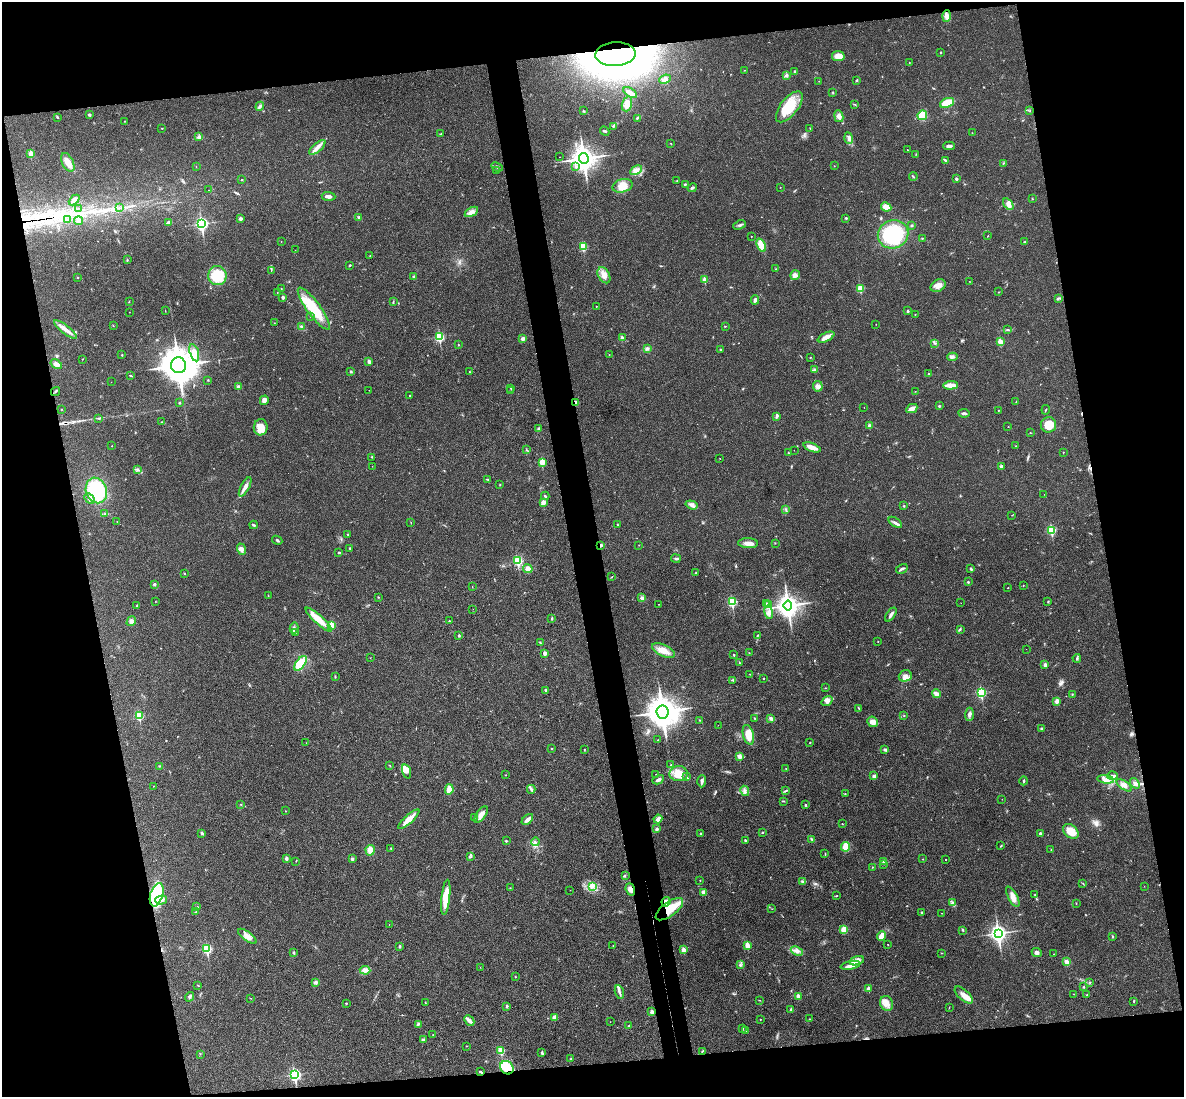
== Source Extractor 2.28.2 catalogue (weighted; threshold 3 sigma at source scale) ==
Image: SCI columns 60-4787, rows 254-4630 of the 4843 x 4777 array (HDU 1 of 3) = the unmasked area's bounding box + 8 px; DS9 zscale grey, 4 x 4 block average (1 PNG px = mean of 4 x 4 image px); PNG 1186 x 1099 px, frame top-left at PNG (2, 2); each listed source drawn as its Kron ellipse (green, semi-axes under 4 px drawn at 4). Shown black and unused: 24% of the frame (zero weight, under 3 of 4 exposures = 6% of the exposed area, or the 3 px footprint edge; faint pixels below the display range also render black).
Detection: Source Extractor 2.28.2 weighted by HDU 2 'WHT'. Background 0.0328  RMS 0.0041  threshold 0.0186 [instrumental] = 3 sigma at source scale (4.5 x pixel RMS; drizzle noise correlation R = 1.50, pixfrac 1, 0.05/0.05 arcsec/px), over >= 5 px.
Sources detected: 471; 2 too faint to see at this stretch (4 x 4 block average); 2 inside a brighter object's white glare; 4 cosmic-ray / hot-pixel residue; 1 long thin detection or spike segment (spike, bleed or trail) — neither listed nor drawn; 1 coinciding with a brighter row at this scale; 13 inside a brighter listed object's ellipse — not listed separately; the other 448 listed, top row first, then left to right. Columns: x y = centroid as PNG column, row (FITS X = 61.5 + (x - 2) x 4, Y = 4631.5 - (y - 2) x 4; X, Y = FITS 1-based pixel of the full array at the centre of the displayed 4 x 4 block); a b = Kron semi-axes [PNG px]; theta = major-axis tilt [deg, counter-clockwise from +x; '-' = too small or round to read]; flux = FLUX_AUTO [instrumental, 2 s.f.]
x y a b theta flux
947 16 6 4 87 13
941 52 2 2 - 1.7
615 54 20 11 4 2400
838 56 6 5 - 21
909 62 2 2 - 0.79
744 70 2 2 - 0.89
795 72 3 3 - 4.1
786 75 3 3 - 4.7
665 79 6 4 23 8.3
856 80 4 2 - 2.1
819 81 2 2 - 0.64
833 92 2 2 - 1.4
630 93 8 3 -32 14
947 103 7 4 22 40
627 104 8 5 73 20
855 104 3 2 - 1.6
260 106 4 3 - 5
789 107 18 8 52 75
584 111 3 2 - 1.9
1030 111 2 2 - 0.95
89 115 3 3 - 2.8
922 115 5 4 - 44
839 116 6 4 -81 10
57 117 3 2 - 2.1
637 118 3 2 - 2.5
124 121 2 2 - 1.5
613 126 3 3 - 3.1
162 128 2 2 - 1.2
810 128 2 2 - 0.86
605 131 5 2 - 2
972 133 2 2 - 0.82
441 134 2 2 - 0.99
199 137 4 4 - 5.3
849 138 6 3 -71 6.8
671 143 2 2 - 0.81
949 146 5 3 - 6.5
317 147 10 4 41 14
907 150 2 2 - 1
31 154 2 2 - 49
916 154 2 2 - 0.73
559 157 2 2 - 0.49
584 158 5 5 - 2200
946 160 2 2 - 1.9
68 162 10 5 -64 19
1003 163 3 2 - 1.6
196 166 2 2 - 0.58
834 166 2 2 - 0.7
497 167 6 2 -25 4.2
576 167 2 2 - 3.1
496 170 2 2 - 0.91
636 170 6 3 27 9.3
913 176 4 2 - 2.3
956 179 2 2 - 11
241 180 2 2 - 0.95
677 181 2 2 - 0.78
685 184 3 2 - 2
622 186 10 6 14 22
780 187 2 2 - 0.72
692 188 5 2 - 4.5
208 190 2 2 - 0.73
328 196 7 3 -5 10
1033 199 2 2 - 1.3
74 200 6 3 43 12
1008 204 7 4 -56 12
886 207 5 4 - 21
78 208 2 2 - 0.51
119 208 2 2 - 0.87
471 212 7 4 29 10
358 217 3 3 - 2.8
846 218 2 2 - 2.9
68 219 2 2 - 1.2
240 219 3 2 - 7.6
78 221 4 4 - 5.2
168 223 4 2 - 8.8
202 224 3 2 - 520
739 225 6 2 21 4.9
912 225 3 2 - 2.5
893 234 15 14 - 190
751 236 2 2 - 1.3
988 236 2 2 - 1.1
922 238 3 2 - 1.4
281 241 2 2 - 0.77
1024 242 2 2 - 1.9
761 245 7 4 -65 28
583 246 2 2 - 120
295 250 2 2 - 0.37
370 256 2 2 - 1.1
127 260 3 2 - 1.7
350 265 3 2 - 2.1
776 269 2 2 - 1.6
271 270 2 2 - 1
604 275 8 5 -60 16
795 275 5 4 - 10
217 276 9 9 - 86
414 277 3 3 - 4.4
77 278 2 2 - 1.6
705 280 2 2 - 39
969 281 2 2 - 0.68
938 286 8 6 31 18
281 288 2 2 - 0.61
860 288 2 2 - 82
277 292 2 2 - 1.1
999 292 2 2 - 0.87
283 297 2 2 - 16
1059 298 3 2 - 2.3
755 300 4 3 - 5.6
129 302 2 2 - 0.61
393 302 4 2 - 2.1
596 306 2 2 - 1.6
314 309 25 7 -54 90
165 310 2 2 - 0.59
908 311 2 2 - 3.4
129 312 2 2 - 0.6
915 315 2 2 - 0.82
311 316 2 2 - 1.5
274 323 2 2 - 0.57
876 324 2 2 - 0.95
113 326 2 2 - 0.92
725 326 2 2 - 1.4
302 327 2 2 - 2.1
65 329 14 3 -38 17
1008 329 3 2 - 1.6
440 337 3 2 - 210
826 337 9 3 26 19
622 338 2 2 - 24
523 339 3 2 - 8.6
1000 342 2 2 - 63
935 343 3 2 - 1.4
458 345 3 2 - 1.2
647 348 2 2 - 1.1
721 350 2 2 - 2.8
194 353 9 4 -74 15
609 354 2 2 - 0.59
122 355 2 2 - 2.6
810 357 2 2 - 1.3
952 357 5 3 - 4.7
83 359 2 2 - 0.68
369 362 2 2 - 21
56 364 6 4 -33 11
179 365 8 7 - 5400
814 369 3 2 - 2.5
351 371 3 2 - 2.6
470 372 2 2 - 0.96
928 374 2 2 - 5.6
131 376 3 2 - 1.7
208 380 2 2 - 1.1
111 382 2 2 - 0.41
950 385 7 2 3 31
818 386 5 5 - 8.7
238 387 3 2 - 4.3
511 388 2 2 - 2.8
369 390 2 2 - 0.74
55 391 5 2 - 2.6
511 391 2 2 - 0.93
915 391 2 2 - 0.52
410 396 2 2 - 2
264 400 5 4 - 10
576 402 3 2 - 7.1
1016 402 2 2 - 1.2
179 403 2 2 - 2
939 406 2 2 - 6.5
864 408 2 2 - 0.42
62 409 2 2 - 0.7
912 409 6 3 27 15
998 410 2 2 - 2.1
1046 410 5 2 - 1.7
964 413 5 2 - 6.3
776 416 4 2 - 3.2
99 418 3 2 - 2.4
162 422 2 2 - 0.83
1048 425 7 7 - 36
869 426 3 2 - 7.2
261 427 8 7 - 28
1008 427 2 2 - 0.84
539 429 4 3 - 4.4
1030 432 2 2 - 0.93
112 446 2 2 - 1.3
1016 446 2 2 - 1.1
812 447 9 4 -21 22
526 450 2 2 - 0.95
794 450 2 2 - 0.73
1063 452 2 2 - 2.1
789 453 3 2 - 1.1
372 457 2 2 - 1.1
720 458 2 2 - 0.67
542 462 2 2 - 73
372 466 2 2 - 0.67
1001 466 2 2 - 15
137 470 2 2 - 1.3
488 479 3 2 - 1.8
500 485 2 2 - 0.86
245 487 11 4 62 13
96 490 13 10 -69 150
1044 494 2 2 - 0.45
545 496 4 2 - 3.2
90 499 6 3 -45 6.1
543 502 2 2 - 40
692 505 6 4 -18 8.5
904 506 2 2 - 1.6
786 509 2 2 - 1.4
105 514 4 2 - 2.8
1012 515 2 2 - 0.54
117 522 2 2 - 0.71
411 522 2 2 - 0.82
895 522 8 2 -35 6.7
254 525 4 2 - 3.1
617 525 2 2 - 1.5
1052 530 2 2 - 180
347 534 2 2 - 1.2
277 540 5 2 - 3.2
748 543 10 5 -1 16
775 543 2 2 - 0.74
601 545 3 2 - 4.2
639 545 2 2 - 1.2
350 548 2 2 - 2.1
241 549 6 4 -70 8.8
339 552 3 2 - 2.6
676 558 5 3 - 4
518 561 2 2 - 190
528 569 5 4 - 10
902 569 6 2 31 4.5
971 569 4 2 - 3
696 573 2 2 - 2.4
184 574 2 2 - 1.2
611 577 3 2 - 1.3
968 582 2 2 - 5.3
154 584 3 3 - 3
1023 585 2 2 - 1.4
472 586 2 2 - 0.55
1008 588 2 2 - 1.2
268 595 3 2 - 1.1
378 597 2 2 - 1.5
642 598 4 3 - 5.7
155 601 2 2 - 0.67
1048 601 3 2 - 1.5
732 602 3 2 - 220
766 603 2 2 - 2.2
961 603 2 2 - 0.6
659 604 2 2 - 0.81
769 604 2 2 - 0.74
137 606 3 2 - 2
788 606 5 4 - 1800
473 609 2 2 - 0.59
769 612 7 3 -79 8.9
891 615 8 2 55 7.1
552 618 4 2 - 2.1
319 620 17 4 -42 41
131 621 5 3 - 7.1
449 621 2 2 - 2.9
331 625 2 2 - 73
294 628 5 3 - 4.9
960 629 3 2 - 2
295 633 2 2 - 0.66
459 635 2 2 - 2.9
758 635 2 2 - 1.3
878 641 2 2 - 0.92
540 642 3 2 - 1.8
1026 649 2 2 - 0.64
663 650 12 5 -24 25
545 653 2 2 - 22
749 653 2 2 - 0.73
734 655 2 2 - 4.6
370 658 2 2 - 0.52
1077 658 4 2 - 3.2
301 663 9 4 52 67
740 663 3 2 - 2
1045 665 4 3 - 6.6
750 674 2 2 - 0.89
335 676 2 2 - 1.4
905 676 6 5 - 13
764 678 2 2 - 1.3
733 680 2 2 - 2
825 688 2 2 - 1
546 690 3 2 - 2.4
981 692 3 2 - 240
936 694 4 2 - 18
1072 695 3 2 - 1.1
827 701 6 4 34 8.7
1057 701 4 3 - 10
859 709 2 2 - 1.1
662 712 6 6 - 4200
969 714 6 3 87 7
904 715 2 2 - 0.8
139 716 2 2 - 130
755 718 2 2 - 1.4
771 719 4 3 - 6.1
699 720 2 2 - 1.1
873 722 5 5 - 12
718 725 2 2 - 0.28
1042 728 3 2 - 3.4
748 735 10 5 -76 32
658 740 3 2 - 1.4
306 743 2 2 - 0.5
810 743 2 2 - 1.1
551 749 2 2 - 1.2
584 749 2 2 - 1.2
885 749 3 2 - 5.8
740 757 2 2 - 38
671 765 2 2 - 1.8
160 766 2 2 - 1.1
390 766 3 2 - 0.89
786 768 2 2 - 0.72
407 771 7 4 -72 11
656 774 2 2 - 0.54
679 774 9 7 2 34
505 775 2 2 - 0.8
874 776 3 3 - 5.9
1112 776 5 4 - 7.4
687 777 3 2 - 2
1106 779 8 4 -8 15
658 780 6 2 29 5.9
702 781 6 3 88 5.8
1024 781 4 2 - 2.3
1135 783 6 3 -51 6.8
1124 785 9 3 -35 9.4
154 786 2 2 - 0.79
449 789 5 3 - 27
531 789 4 3 - 4
745 791 5 3 - 6
786 791 4 2 - 2.5
845 794 2 2 - 1
1002 799 2 2 - 0.48
784 801 2 2 - 1.1
241 804 2 2 - 1.3
805 805 2 2 - 2.5
285 811 2 2 - 1.6
481 814 10 4 55 15
474 817 2 2 - 1.2
409 819 13 3 42 26
527 819 7 2 43 14
658 819 4 2 - 16
842 824 2 2 - 1.3
657 829 3 2 - 5.1
1071 831 9 6 -43 34
762 832 2 2 - 2.1
202 833 4 2 - 3.3
701 833 2 2 - 1.8
1040 833 2 2 - 5.5
811 839 2 2 - 1.2
745 840 2 2 - 2.5
506 841 2 2 - 4.7
535 842 4 2 - 2.7
1001 846 3 2 - 1.7
845 847 5 3 - 32
391 848 2 2 - 2
370 850 5 4 - 20
1051 850 2 2 - 1.1
825 854 2 2 - 1.4
471 856 2 2 - 1.9
286 859 2 2 - 17
352 859 3 3 - 3.5
923 859 2 2 - 1
946 859 2 2 - 0.98
296 861 2 2 - 0.51
884 862 3 2 - 2.2
884 864 2 2 - 0.74
872 867 2 2 - 1.2
625 875 2 2 - 1.3
700 880 2 2 - 0.98
803 882 4 4 - 4.9
1083 884 2 2 - 0.82
1144 886 2 2 - 0.33
592 887 3 2 - 2.6
510 888 2 2 - 0.95
630 889 6 4 -69 12
570 890 2 2 - 0.34
704 892 4 3 - 11
157 895 12 6 73 150
1035 895 2 2 - 0.7
836 896 2 2 - 1.3
446 897 18 4 84 51
1013 897 11 4 -62 17
161 900 6 3 15 8.5
666 902 5 4 - 15
952 903 3 2 - 3
1076 903 2 2 - 0.77
197 907 2 2 - 1.5
669 909 16 7 37 65
772 909 2 2 - 0.83
195 912 2 2 - 0.65
922 913 2 2 - 7.1
942 913 2 2 - 0.79
389 924 2 2 - 0.54
844 929 4 4 - 24
963 930 3 2 - 2.2
998 933 4 3 - 890
247 936 11 4 -37 15
882 936 5 3 - 20
1112 936 3 2 - 1.5
888 944 2 2 - 0.98
400 946 2 2 - 8.6
613 946 2 2 - 0.74
747 946 3 2 - 29
207 949 3 2 - 210
683 950 2 2 - 41
797 951 6 4 -24 11
1037 952 5 3 - 6.5
294 953 4 2 - 3.1
941 953 2 2 - 0.95
1054 954 2 2 - 0.6
857 961 7 4 18 12
1067 962 4 3 - 12
740 965 4 2 - 3
850 965 10 3 12 18
480 967 2 2 - 0.47
365 970 5 3 - 6.9
515 977 3 2 - 1
315 982 4 4 - 4.4
1090 982 2 2 - 1.6
198 985 2 2 - 0.84
1084 987 3 2 - 1.3
869 989 2 2 - 33
619 992 7 3 -73 6.6
1073 994 2 2 - 0.98
1087 994 2 2 - 1
964 995 11 5 -43 21
798 996 2 2 - 23
190 997 5 3 - 4.4
250 998 2 2 - 0.59
760 1000 2 2 - 0.84
1134 1001 2 2 - 2.2
425 1002 2 2 - 0.97
346 1003 2 2 - 3
886 1003 7 6 - 17
507 1006 2 2 - 7.5
949 1007 2 2 - 0.63
791 1009 2 2 - 4
652 1012 2 2 - 28
554 1017 4 3 - 12
760 1019 2 2 - 1.7
809 1019 2 2 - 0.96
469 1020 5 2 - 18
610 1022 2 2 - 0.82
418 1024 2 2 - 1.4
629 1026 3 2 - 2.3
743 1029 2 2 - 5.5
745 1031 3 2 - 1.7
433 1035 2 2 - 0.81
423 1040 3 3 - 3.5
466 1046 2 2 - 0.9
501 1051 2 2 - 90
702 1051 3 2 - 1.8
542 1053 4 2 - 4.4
200 1054 2 2 - 1.1
571 1059 3 2 - 2.5
507 1068 7 6 - 46
480 1072 3 2 - 2.5
295 1075 3 2 - 400
Overlapping masked pixels (flux is a lower limit): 8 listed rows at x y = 615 54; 576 402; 601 545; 630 889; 666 902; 669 909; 507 1068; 480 1072
Diffuse or blended objects may show on this block-average render without a row.